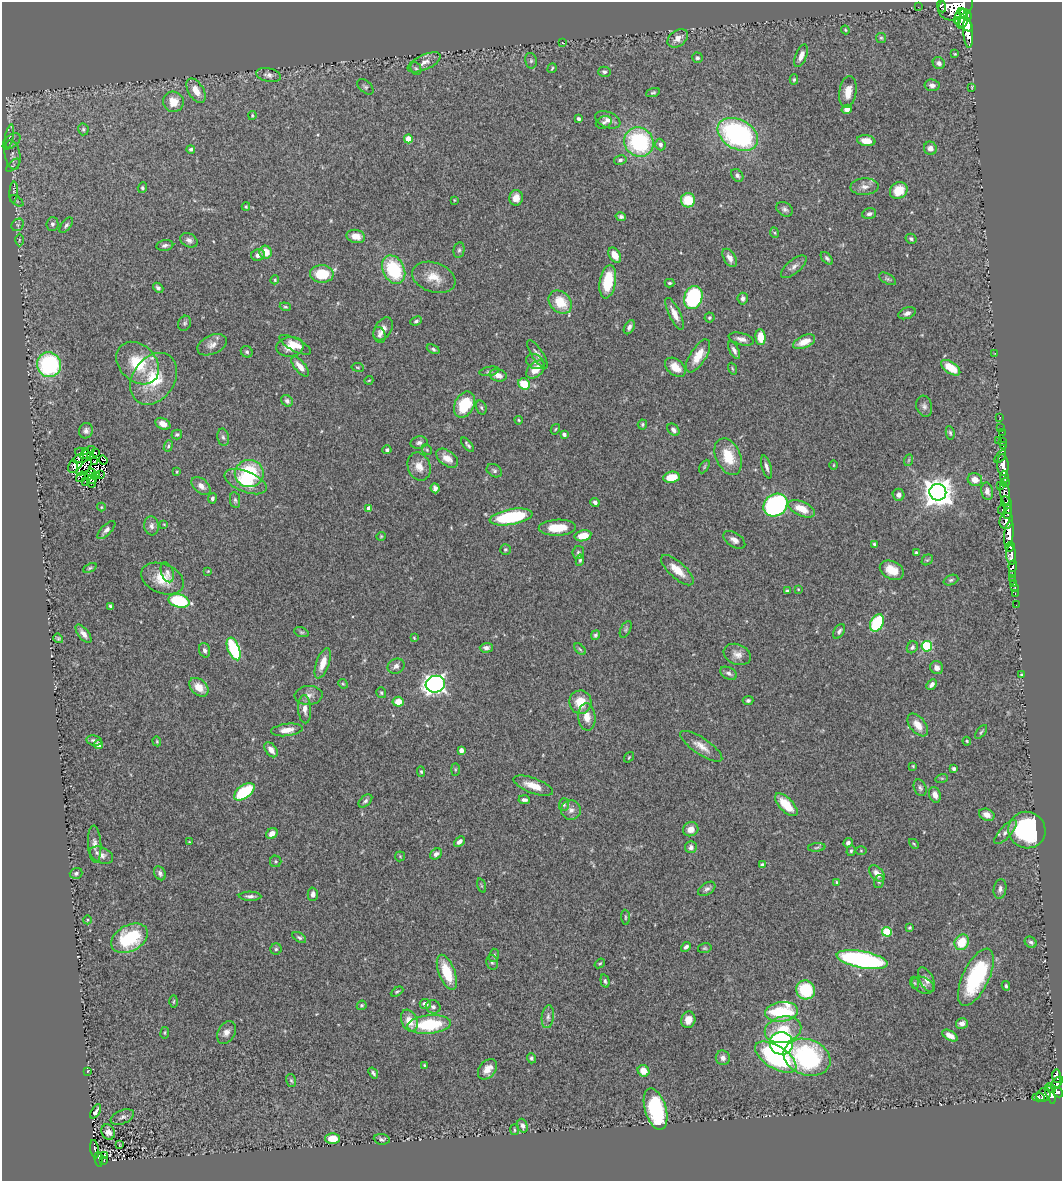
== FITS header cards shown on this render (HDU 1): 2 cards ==
NAXIS1  =                 1060
NAXIS2  =                 1179

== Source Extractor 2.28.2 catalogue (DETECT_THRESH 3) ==
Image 1060 x 1179 px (HDU 1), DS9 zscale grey, 1 PNG px = 1 image px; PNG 1064 x 1183 px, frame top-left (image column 1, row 1179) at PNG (2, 2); each listed source drawn as its Kron ellipse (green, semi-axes under 4 px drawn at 4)
Background 0.64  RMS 0.039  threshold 0.117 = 3 sigma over >= 5 px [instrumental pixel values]
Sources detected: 398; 6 with non-positive FLUX_AUTO (blend fragments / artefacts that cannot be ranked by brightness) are neither listed nor drawn; the other 392 listed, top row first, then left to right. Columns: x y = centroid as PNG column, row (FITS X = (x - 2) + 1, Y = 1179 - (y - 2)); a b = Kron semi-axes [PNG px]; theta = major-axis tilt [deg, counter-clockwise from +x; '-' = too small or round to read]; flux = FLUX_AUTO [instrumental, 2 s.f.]
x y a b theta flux
942 6 6 2 -69 350
955 6 18 13 25 3800
918 7 2 2 - 3.4
961 11 2 2 - 5600
966 15 6 4 -44 850
961 19 10 6 90 1400
957 21 3 2 - 310
965 25 9 5 -38 1300
845 30 4 3 - 2.5
968 33 15 5 -85 1800
678 38 11 7 36 19
881 38 5 5 - 3.6
563 43 3 2 - 1.6
955 54 3 3 - 2.6
801 56 12 5 67 18
697 58 5 5 - 5.2
531 61 8 6 -77 5.7
424 62 18 7 24 21
939 63 6 5 - 8.9
416 68 6 5 - 5
552 68 5 3 - 3.1
604 72 6 5 - 6.2
268 75 12 6 -11 12
794 79 5 4 - 3.5
932 85 7 6 - 9.7
365 87 9 5 -40 5.8
972 87 3 2 - 1.9
196 91 13 7 -59 33
848 92 16 8 82 35
653 93 7 4 18 4.6
173 102 10 10 - 36
847 109 5 4 - 15
252 115 4 3 - 3.3
579 119 4 4 - 7.3
608 120 13 7 -23 16
604 122 8 6 22 7.1
83 129 6 5 - 4.5
738 134 21 14 -28 530
9 136 12 3 78 5.2
408 139 4 4 - 44
12 141 10 6 40 7.2
866 141 9 5 -9 32
639 142 15 14 - 270
660 145 6 5 - 9.6
930 148 7 6 - 14
191 149 4 4 - 6
13 155 15 8 -80 14
620 160 6 4 11 5.6
13 165 8 3 44 4
737 175 7 5 -48 7.2
865 187 14 8 4 17
142 188 5 4 - 4.5
899 190 9 8 - 51
14 192 10 4 85 6
516 198 8 7 - 25
454 200 4 2 - 1.9
688 200 7 7 - 72
17 201 7 3 -35 3.3
246 207 4 4 - 2.9
785 209 9 6 -31 8.5
869 214 7 5 15 7.8
621 217 5 4 - 6.7
52 224 7 6 - 7
18 225 7 5 46 6.6
66 225 9 4 53 6.4
775 233 5 3 - 2.9
356 236 9 6 -12 28
911 239 6 5 - 5.5
19 240 6 4 89 4.1
189 240 9 6 -29 11
165 245 8 5 9 7.6
459 250 8 5 80 5.8
265 252 6 6 - 42
258 255 7 6 - 12
615 255 8 5 -59 28
730 258 10 5 -59 15
827 258 8 4 -47 6.3
794 267 15 6 39 12
394 270 15 10 -63 170
322 274 12 8 -1 95
434 277 22 14 -19 46
887 279 9 5 -31 5.3
275 280 4 4 - 3.8
608 282 17 8 80 90
669 283 5 3 - 4.2
158 288 5 4 - 6.8
693 297 12 9 70 270
743 299 6 5 - 9.1
560 302 13 10 -45 69
285 307 5 4 - 3.3
907 313 9 5 22 11
674 314 17 5 -64 25
709 318 5 5 - 3.8
416 321 6 4 22 5.4
185 323 8 6 65 5.5
629 327 8 4 61 8
383 329 13 8 57 19
379 335 8 6 -70 8
760 337 8 5 -86 47
741 339 13 6 -15 15
804 342 12 6 23 37
212 345 15 9 24 20
295 345 17 6 -28 28
290 347 14 9 7 31
433 349 7 4 -25 4.8
734 350 10 4 -64 10
247 352 6 5 - 5.6
995 353 2 2 - 33
537 354 16 5 -56 12
698 356 19 8 58 45
535 361 9 7 -27 13
138 363 24 18 -44 100
49 365 12 12 - 330
300 367 12 5 -51 22
358 367 6 3 -9 2.7
675 367 12 8 -40 32
951 368 11 5 -35 66
535 369 11 7 42 38
732 369 6 3 -71 3
489 371 10 4 10 6.1
498 375 9 6 -15 21
154 379 28 21 55 120
369 380 4 3 - 2
524 384 6 5 - 73
287 401 6 5 - 7.1
464 405 14 9 64 98
924 406 11 8 -74 10
481 407 7 5 -72 5.1
1000 417 2 2 - 11
519 420 4 3 - 3.2
163 424 8 5 -25 21
642 424 5 5 - 4.5
1001 428 2 2 - 8.2
555 429 5 4 - 2.9
673 430 7 5 -49 9
86 431 8 7 - 10
1002 432 4 2 - 5.8
950 433 7 4 -81 5
177 434 5 4 - 4.6
564 434 4 3 - 11
223 437 8 5 -78 7.1
999 440 3 2 - 8.3
1002 441 3 3 - 7.9
419 443 8 6 12 8.8
468 445 9 3 -50 5.6
1003 445 3 2 - 12
168 446 6 4 69 4.1
91 450 3 2 - 5.3
387 450 4 4 - 6.6
427 450 6 4 -47 3.8
79 452 4 2 - 3.4
85 452 2 2 - 1.1
95 453 3 2 - 1.3
85 455 5 2 - 2.8
90 455 4 2 - 0.9
728 457 19 12 -66 70
1000 457 8 3 51 96
447 458 12 7 -37 24
78 459 5 4 - 3.6
103 460 5 2 - 4.7
909 460 6 3 70 3.4
94 461 3 2 - 1.4
834 465 5 3 - 2.2
1003 465 11 5 -88 1300
73 467 6 5 - 14
419 467 14 11 -69 30
704 467 7 4 60 3.8
766 467 12 4 -74 11
84 468 10 2 47 3.2
494 471 8 6 -32 6.8
177 472 4 3 - 2.3
91 473 4 2 - 1.7
249 473 14 13 - 180
88 475 3 2 - 1.4
96 475 3 2 - 1.4
101 475 3 2 - 4.4
81 477 6 4 55 2.4
671 477 8 5 9 51
1004 477 6 4 -88 950
92 479 5 2 - 0.9
975 480 7 6 - 25
86 481 3 2 - 6.8
246 482 22 10 -22 62
1005 482 4 3 - 560
92 483 4 2 - 0.51
201 486 11 7 -41 17
1000 486 3 2 - 89
435 488 5 4 - 9.8
987 491 9 6 -78 14
938 492 8 8 - 3600
1005 493 11 5 -79 500
898 495 6 6 - 13
212 498 5 4 - 7.2
235 500 8 5 -82 5.5
595 502 4 4 - 7.3
1006 502 7 5 -61 370
776 505 13 10 35 480
101 507 4 4 - 2.7
369 509 4 4 - 27
802 509 14 7 -25 45
1002 510 4 3 - 110
1008 512 7 4 83 350
511 517 21 7 10 220
1006 521 8 6 76 1200
164 524 4 3 - 2.2
151 526 9 7 -84 12
557 528 19 8 3 64
106 530 11 5 45 10
1009 534 13 4 82 1700
381 536 5 4 - 2.9
583 536 8 5 13 48
734 540 12 7 -32 14
874 544 4 4 - 3.6
1010 546 5 3 - 680
505 549 5 5 - 4.5
578 552 6 5 - 5.2
916 552 4 3 - 4.6
1011 555 10 5 -88 980
580 560 6 4 80 4.5
927 560 6 4 42 4.6
1013 566 6 3 84 210
90 568 7 4 25 4.4
677 570 21 8 -42 41
892 570 12 9 -25 40
208 571 4 3 - 1.9
167 572 10 6 -72 8.8
1013 574 3 3 - 110
162 579 22 14 -22 65
1012 579 2 2 - 8.7
951 580 8 5 20 5.5
1014 584 3 3 - 49
1015 587 3 2 - 16
798 589 4 3 - 2
787 591 4 3 - 5.4
1015 594 3 2 - 16
179 601 10 6 -14 190
1016 605 2 2 - 6.7
110 606 4 3 - 4
877 623 9 6 62 180
626 629 9 5 64 5.1
839 631 8 5 58 7.1
301 632 7 4 -18 4.3
83 634 11 5 -52 17
595 635 5 4 - 5.2
58 638 5 4 - 4.4
414 638 4 3 - 2.7
927 646 5 5 - 190
912 647 6 5 - 5.7
486 648 6 5 - 11
234 649 12 6 -68 210
580 649 7 4 -45 4.3
205 650 7 5 -71 8.8
737 654 14 10 -21 19
323 663 16 6 71 32
396 666 9 7 31 11
937 668 7 6 - 12
729 673 9 5 -27 8.3
1021 674 3 2 - 1.4
343 684 5 4 - 3.3
435 684 10 8 16 1100
932 684 6 4 46 9.7
199 687 11 7 -44 34
381 693 5 5 - 4.5
309 695 14 9 3 17
748 701 5 4 - 4.8
398 702 5 5 - 35
580 702 11 11 - 54
305 709 14 6 -87 17
587 717 13 8 -85 29
918 725 13 7 -51 30
287 730 16 6 7 26
981 732 8 3 53 3.8
94 740 8 5 -9 7.7
157 741 5 4 - 3
967 741 4 3 - 3
98 744 5 4 - 22
701 746 24 8 -34 28
271 750 8 5 -51 17
461 750 4 4 - 17
629 757 6 3 54 2.8
913 766 3 3 - 2.4
455 769 6 3 -90 2.9
954 769 4 3 - 6.3
421 772 5 4 - 4.1
942 778 6 4 18 3.5
533 786 21 7 -20 35
920 788 9 6 -67 7.2
244 792 12 6 36 140
935 795 8 5 -70 16
524 800 5 3 - 7.4
365 801 8 5 43 6.7
564 805 6 5 - 4.3
786 805 14 7 -46 66
571 810 10 9 - 15
987 815 8 6 -22 18
691 829 8 7 - 21
1027 830 19 18 - 350
1006 832 15 5 48 14
272 833 6 5 - 18
189 842 3 2 - 2.9
459 842 6 4 43 11
848 843 5 4 - 8.6
95 844 18 6 -86 18
914 844 6 3 -45 2.8
691 847 6 6 - 10
817 847 8 3 6 3.8
851 851 5 4 - 4.2
861 851 5 4 - 2.5
436 854 6 5 - 9.8
101 855 12 7 -25 16
400 856 5 5 - 3.2
276 861 6 5 - 4.2
762 865 4 3 - 7.2
76 873 6 5 - 7.2
160 873 7 5 -64 8.6
877 873 9 6 -47 19
837 882 4 4 - 3
879 882 6 5 - 4.8
482 886 7 3 -71 3.2
707 889 9 6 34 8.9
1000 889 10 6 80 9.5
313 894 7 5 88 12
250 896 11 4 -1 8.4
625 917 7 3 -86 3.3
87 920 4 3 - 2.2
909 928 3 3 - 3.4
887 932 5 5 - 130
130 938 20 13 28 170
299 938 7 4 -31 5.5
962 942 8 7 - 66
1031 942 6 5 - 5.8
686 947 5 4 - 9.4
705 948 7 5 13 4.5
276 949 5 5 - 5
494 955 7 5 76 5
862 960 26 8 -11 550
492 962 7 5 -76 5.7
600 963 5 3 - 3.4
447 972 18 8 -69 87
976 977 31 13 65 220
926 980 13 7 -63 15
605 981 7 4 -75 5.3
915 983 6 4 -70 3
923 985 12 7 -25 12
1006 986 4 3 - 4.1
806 990 10 9 - 120
397 992 7 4 29 3.5
174 1001 6 3 88 2.9
425 1004 5 5 - 18
362 1005 5 4 - 4.2
433 1007 7 6 - 7.3
781 1012 16 9 6 210
548 1017 11 6 82 11
688 1020 8 7 - 25
409 1021 11 8 -68 36
962 1023 6 5 - 12
429 1025 22 9 4 160
783 1030 18 13 13 78
226 1032 12 8 62 16
165 1033 5 3 - 2.7
950 1036 8 4 -30 17
781 1043 11 11 - 710
776 1057 23 11 -32 320
807 1057 24 18 -19 360
531 1058 5 4 - 6.2
723 1058 7 7 - 12
424 1065 4 3 - 2.5
488 1069 11 8 52 26
88 1071 4 2 - 1.7
643 1071 6 5 - 31
373 1073 6 3 -54 5.4
1057 1076 7 3 -85 130
291 1080 6 5 - 4.4
1057 1083 7 4 47 210
1050 1088 5 3 - 250
1057 1092 6 4 -44 380
1043 1095 7 6 - 120
1050 1095 9 4 -71 310
1038 1097 6 4 3 27
656 1109 21 10 -73 290
96 1111 8 3 59 7.2
122 1117 12 6 23 9
523 1126 7 5 -73 8.4
514 1130 5 3 - 2.7
108 1132 8 6 -65 14
333 1139 7 5 -1 32
382 1139 8 5 -7 6.6
120 1145 4 2 - 1.9
95 1149 9 3 -81 23
104 1156 4 2 - 21
99 1159 7 3 -82 51
104 1160 4 2 - 5.9
At the frame edge (FLAGS 8, measured only in part): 1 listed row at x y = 955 6
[6 non-positive-flux detections neither listed nor drawn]